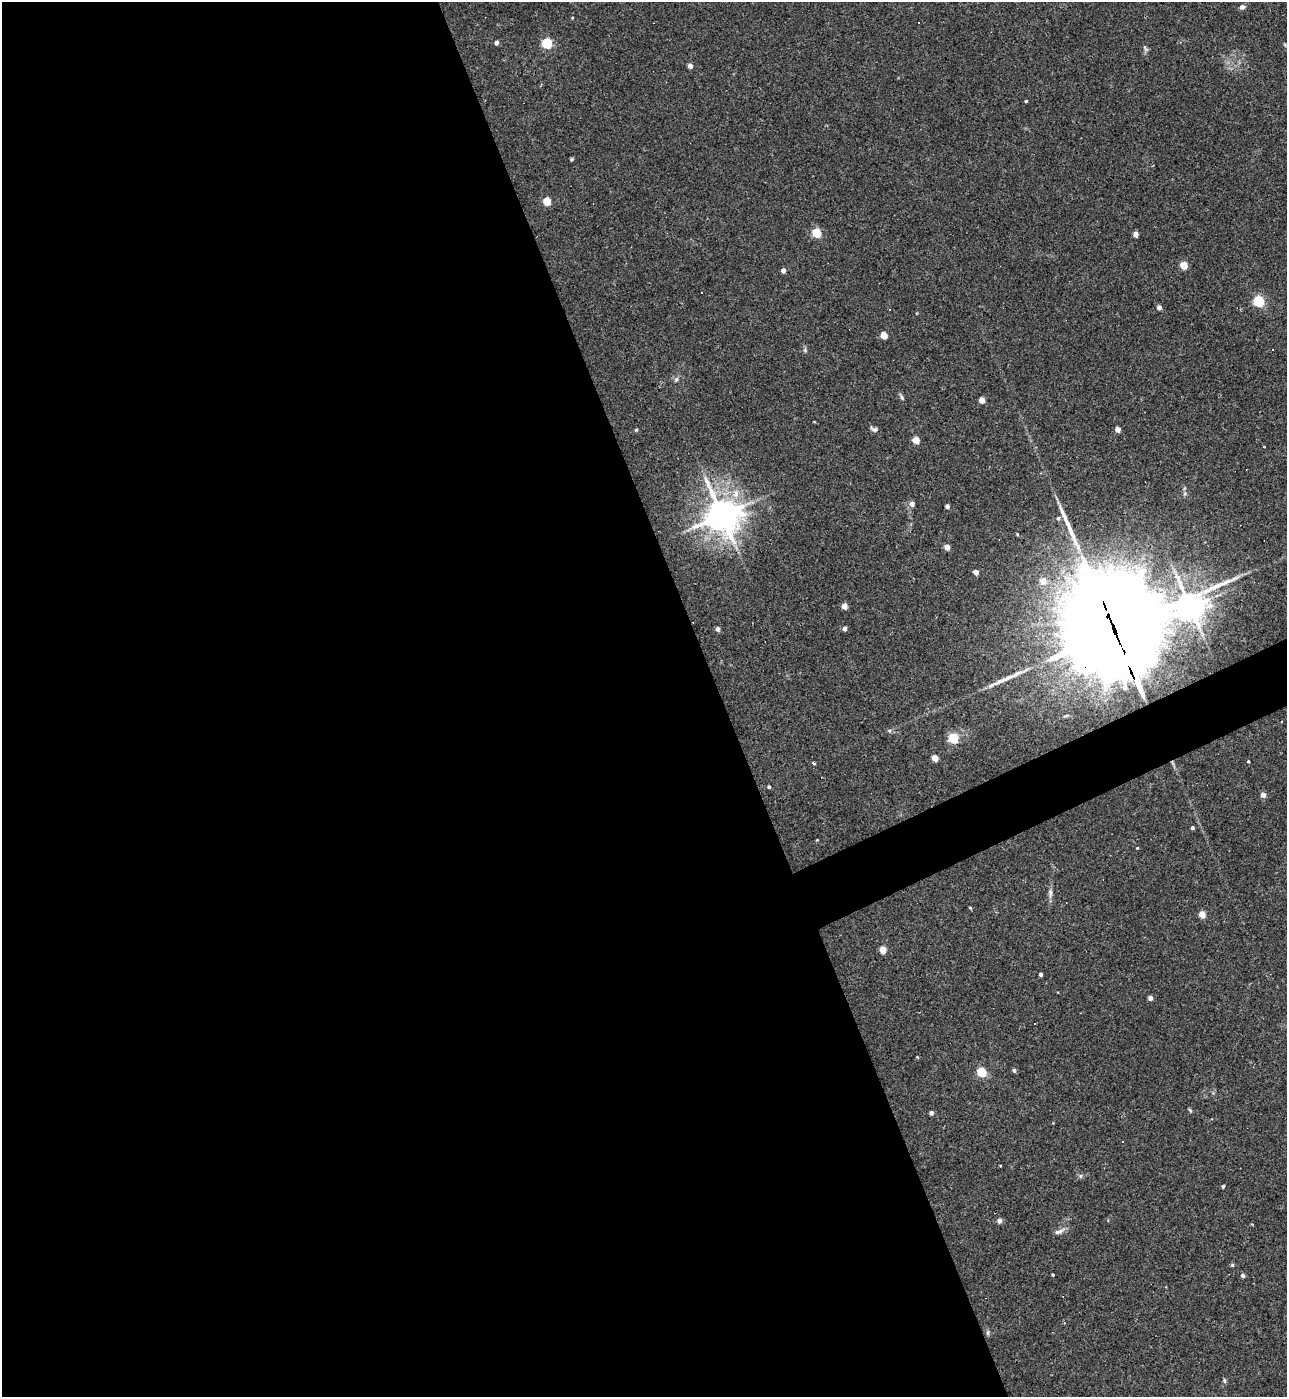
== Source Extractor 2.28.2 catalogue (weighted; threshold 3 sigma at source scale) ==
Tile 9 of 4 x 4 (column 1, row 3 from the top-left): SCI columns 149-1433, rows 1396-2790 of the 5565 x 5579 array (HDU 1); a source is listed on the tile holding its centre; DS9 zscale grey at full resolution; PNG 1289 x 1399 px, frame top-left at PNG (2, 2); no overlay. Shown black and unused: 58% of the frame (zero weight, under 3 of 4 exposures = <1% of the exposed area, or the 3 px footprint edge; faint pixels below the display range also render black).
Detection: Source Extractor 2.28.2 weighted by HDU 2 'WHT'; one run over the whole footprint, this tile lists its part. Background 0.0277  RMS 0.0045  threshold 0.0203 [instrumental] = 3 sigma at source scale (4.5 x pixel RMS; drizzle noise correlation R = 1.50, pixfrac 1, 0.05/0.05 arcsec/px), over >= 5 px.
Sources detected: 79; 10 cosmic-ray / hot-pixel residue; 2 long thin detections or spike segments (spike, bleed or trail) — not listed; the other 67 listed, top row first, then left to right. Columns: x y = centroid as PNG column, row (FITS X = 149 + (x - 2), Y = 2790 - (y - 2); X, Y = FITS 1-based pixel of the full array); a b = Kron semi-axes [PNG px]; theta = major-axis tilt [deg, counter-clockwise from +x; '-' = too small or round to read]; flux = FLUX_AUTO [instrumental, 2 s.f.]
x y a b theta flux
1242 7 8 6 17 1.2
496 42 4 4 - 1.8
547 43 5 5 - 35
1145 48 10 4 -51 0.83
690 66 4 4 - 2.9
1026 101 3 3 - 0.55
572 159 6 4 -60 0.51
547 201 5 5 - 14
816 233 5 5 - 22
1135 234 4 4 - 3.6
1184 265 5 4 - 12
783 270 4 4 - 2.3
1259 301 5 5 - 45
1159 307 4 4 - 2.1
889 309 3 3 - 3.5
884 335 5 4 - 8.5
805 350 5 5 - 0.67
676 379 7 5 49 1
902 397 8 4 -66 0.93
982 400 4 4 - 5.5
874 429 9 5 -15 1.2
1118 429 4 4 - 4.3
636 430 5 3 - 0.5
916 440 5 4 - 9
736 494 11 8 86 3.8
912 504 5 5 - 2.5
947 506 4 4 - 1.8
722 515 12 11 - 750
1058 518 5 4 - 0.73
947 547 4 4 - 5.1
976 572 4 4 - 2.6
1043 581 6 6 - 5.8
845 606 4 4 - 4.8
1190 607 10 9 - 550
844 628 4 4 - 1.7
718 629 4 4 - 2
1115 632 46 29 -70 14000
1282 721 3 3 - 1.1
889 731 5 3 - 0.54
953 738 5 5 - 34
935 758 4 4 - 8.2
1248 761 3 3 - 0.46
814 763 3 3 - 1.6
769 787 4 4 - 0.82
1263 795 5 4 - 2.9
1192 828 3 3 - 0.89
1137 848 3 2 - 0.33
1050 893 14 6 -88 1.9
970 908 4 4 - 0.47
1202 914 5 4 - 6.8
883 950 5 4 - 9
1041 974 3 3 - 1.1
1150 998 4 4 - 2.1
1014 1070 5 4 - 0.94
982 1072 5 5 - 26
1190 1110 7 4 -45 0.53
931 1113 4 4 - 1.6
1123 1141 3 2 - 0.55
1080 1176 6 4 89 0.71
1223 1186 3 3 - 0.77
999 1220 6 5 - 1.4
1059 1231 17 5 21 2.1
1232 1265 4 4 - 0.65
1053 1275 3 3 - 0.46
1243 1275 4 4 - 1.4
988 1333 8 4 82 0.78
1224 1380 8 4 -88 0.75
Overlapping masked pixels (flux is a lower limit): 1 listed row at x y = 1115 632